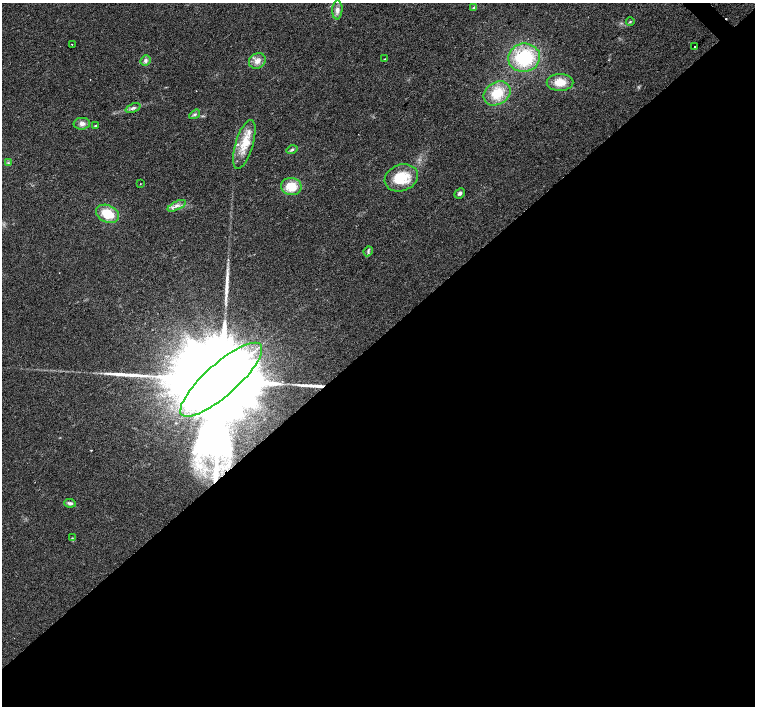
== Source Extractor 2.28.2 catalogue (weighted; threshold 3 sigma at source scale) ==
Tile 15 of 4 x 4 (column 3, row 4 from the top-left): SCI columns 3016-4520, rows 219-1626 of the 6026 x 6005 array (HDU 1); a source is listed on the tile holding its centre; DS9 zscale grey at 2 x 2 block average (1 PNG px = mean of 2 x 2 image px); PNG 757 x 708 px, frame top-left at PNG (2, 3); each listed source drawn as its Kron ellipse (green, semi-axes under 4 px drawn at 4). Shown black and unused: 52% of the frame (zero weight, under 2 of 3 exposures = <1% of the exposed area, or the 3 px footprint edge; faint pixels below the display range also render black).
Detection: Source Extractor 2.28.2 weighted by HDU 2 'WHT'; one run over the whole footprint, this tile lists its part. Background 0.0339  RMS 0.0072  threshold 0.0323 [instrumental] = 3 sigma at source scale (4.5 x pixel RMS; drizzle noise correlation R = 1.50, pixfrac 1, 0.0396/0.0396 arcsec/px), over >= 5 px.
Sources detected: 31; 3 long thin detections or spike segments (spike, bleed or trail) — neither listed nor drawn; the other 28 listed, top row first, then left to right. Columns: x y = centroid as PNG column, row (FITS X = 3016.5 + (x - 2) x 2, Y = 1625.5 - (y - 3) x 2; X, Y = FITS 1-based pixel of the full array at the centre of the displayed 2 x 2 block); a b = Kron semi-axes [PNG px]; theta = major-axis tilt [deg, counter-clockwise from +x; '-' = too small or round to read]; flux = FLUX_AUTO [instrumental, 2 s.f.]
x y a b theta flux
474 7 4 3 - 1.9
337 10 9 5 87 7.7
630 22 4 2 - 1.4
72 44 2 2 - 11
695 47 2 2 - 43
524 58 16 14 9 110
385 59 3 2 - 1.2
145 60 5 5 - 4.4
257 61 8 7 - 12
560 82 13 8 1 25
497 93 14 11 33 41
133 108 8 4 22 4.9
195 114 6 4 32 3.6
82 124 8 6 3 7.9
95 126 3 3 - 2.1
244 144 25 9 73 35
292 150 5 3 - 2.8
8 163 3 2 - 1.4
401 178 17 13 19 51
140 184 2 2 - 0.87
291 187 10 8 -9 34
460 193 6 4 42 4.4
177 206 10 4 25 7.7
108 214 12 8 -25 43
368 251 5 3 - 2.8
221 380 53 16 42 100000
70 503 6 3 -5 5
72 538 3 2 - 1.1
Overlapping masked pixels (flux is a lower limit): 1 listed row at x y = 221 380